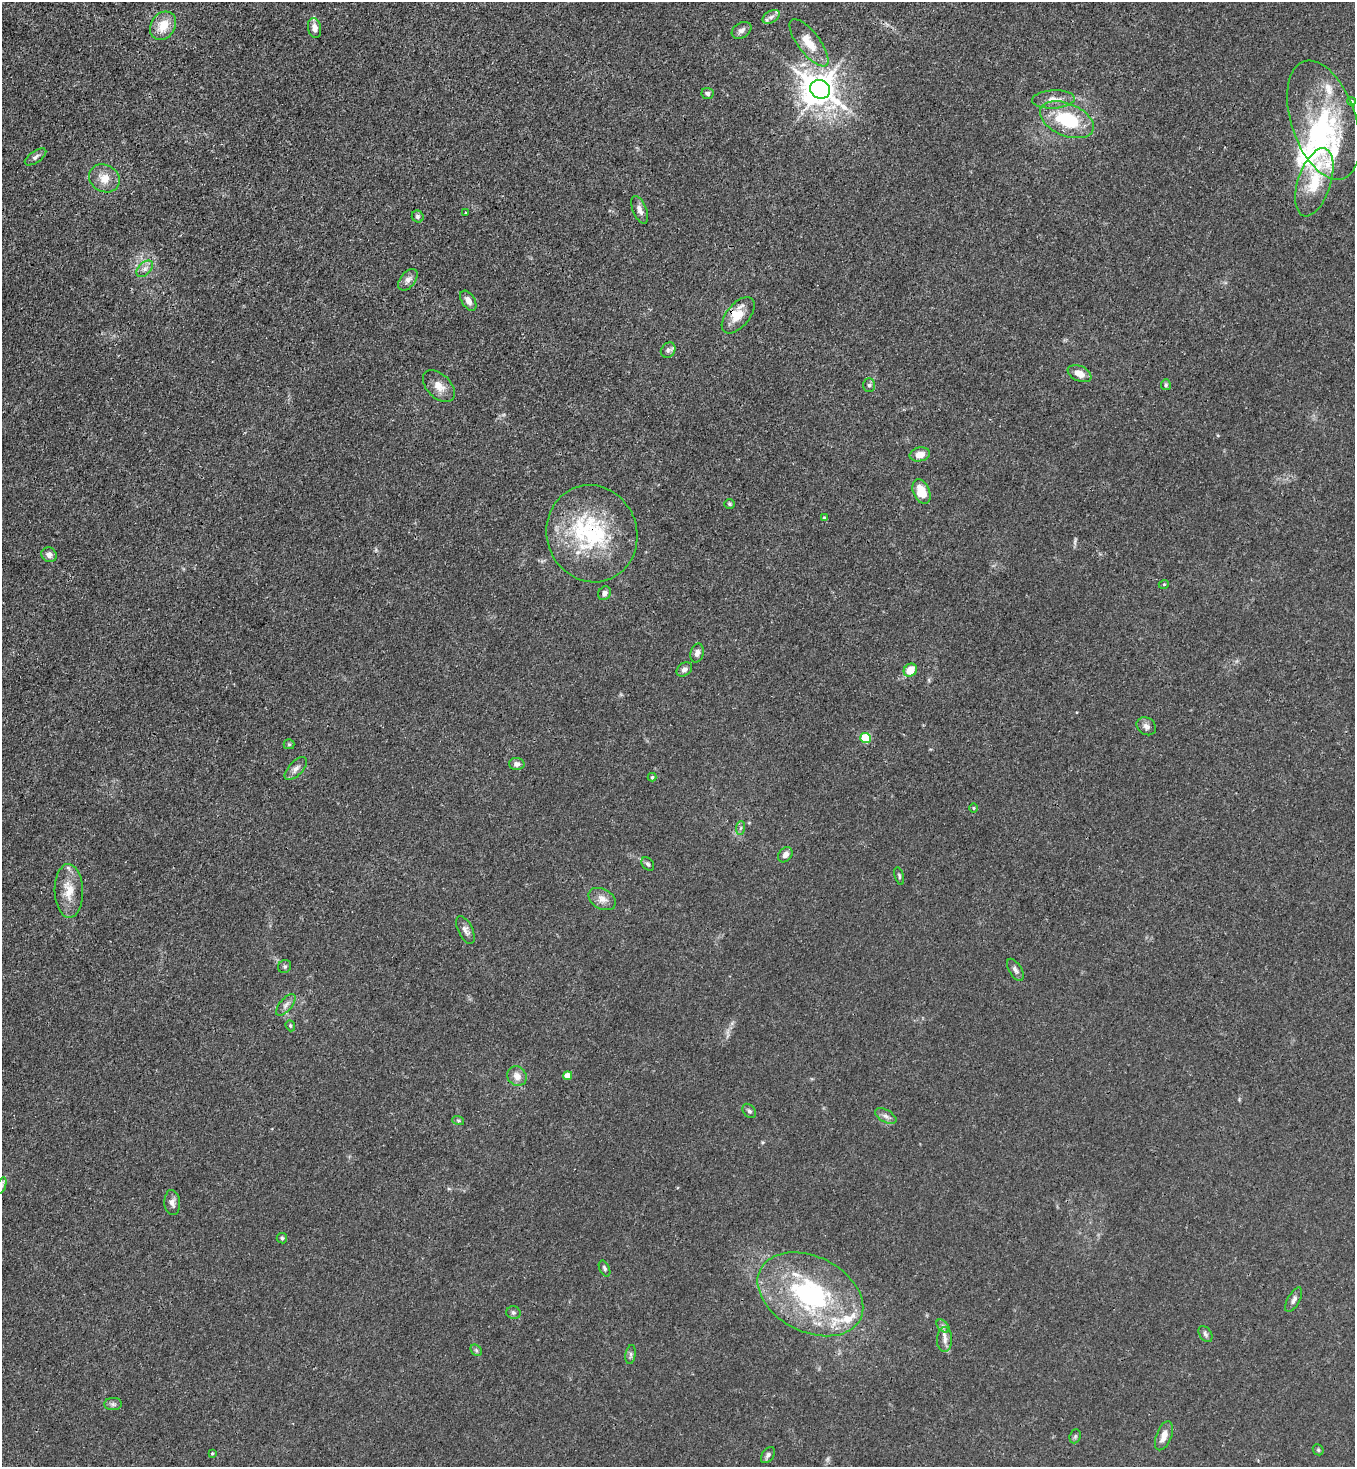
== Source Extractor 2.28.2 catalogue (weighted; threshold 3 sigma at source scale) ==
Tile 11 of 4 x 4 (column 3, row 3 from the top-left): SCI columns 3070-4422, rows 1525-2989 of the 6000 x 5978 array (HDU 1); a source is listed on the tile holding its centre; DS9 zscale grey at full resolution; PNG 1357 x 1469 px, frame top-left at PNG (2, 2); each listed source drawn as its Kron ellipse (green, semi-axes under 4 px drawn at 4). Shown black and unused: <1% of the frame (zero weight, under 3 of 4 exposures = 7% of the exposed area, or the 3 px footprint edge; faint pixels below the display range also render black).
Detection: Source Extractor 2.28.2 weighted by HDU 2 'WHT'; one run over the whole footprint, this tile lists its part. Background 0.02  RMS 0.0026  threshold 0.0118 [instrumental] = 3 sigma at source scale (4.5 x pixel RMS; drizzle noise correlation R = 1.50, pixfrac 1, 0.05/0.05 arcsec/px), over >= 5 px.
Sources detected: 88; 1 too faint to see at this stretch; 2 inside a brighter object's white glare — neither listed nor drawn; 7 inside a brighter listed object's ellipse — not listed separately; the other 78 listed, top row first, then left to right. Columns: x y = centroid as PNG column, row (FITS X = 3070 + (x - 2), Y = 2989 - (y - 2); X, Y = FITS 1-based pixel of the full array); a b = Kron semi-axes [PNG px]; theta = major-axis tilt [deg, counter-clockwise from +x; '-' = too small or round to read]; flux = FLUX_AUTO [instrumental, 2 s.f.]
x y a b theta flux
771 17 9 6 30 1
163 26 15 12 53 4.9
314 28 10 6 -81 1.8
741 30 10 7 32 1.2
809 43 28 11 -53 5.3
820 89 10 9 - 480
708 93 6 5 - 0.71
1053 99 21 9 3 2.9
1351 101 4 4 - 0.45
1067 120 28 16 -23 15
1323 120 62 32 -72 29
36 157 12 6 34 1
104 178 16 13 -29 3.6
1314 182 35 16 72 10
640 210 15 7 -67 1.4
466 213 3 2 - 0.24
418 216 6 5 - 0.65
145 269 10 6 45 1.1
408 280 12 7 52 1.3
468 301 11 6 -57 1.6
738 315 21 11 50 4.5
668 350 8 6 51 0.85
1079 374 12 7 -24 2.4
869 385 7 6 - 0.55
1166 385 5 5 - 0.46
439 386 19 12 -44 2.9
920 454 10 7 10 2.4
921 491 13 8 -67 5.3
730 504 5 4 - 0.36
824 518 4 3 - 0.32
592 534 49 45 -71 31
49 555 8 7 - 1.3
1164 584 5 3 - 0.22
604 593 7 6 - 0.95
697 653 9 6 76 1.3
684 669 8 6 36 1.1
910 670 7 6 - 4.6
1146 726 10 8 -36 1.1
865 738 5 5 - 15
289 744 5 5 - 0.31
517 764 8 6 -3 1.1
296 768 14 7 46 1.4
652 777 4 4 - 0.32
973 808 4 3 - 0.25
741 828 7 4 87 0.54
785 855 8 6 48 1.3
648 864 7 5 -51 0.57
899 876 9 4 -74 0.48
69 891 27 14 -88 5.3
602 899 15 10 -29 2.1
465 930 15 7 -64 1.4
285 966 7 6 - 0.55
1015 970 12 6 -59 1
286 1005 13 6 49 1.2
290 1026 6 4 -70 0.37
517 1076 10 9 - 2
568 1076 4 4 - 3.1
749 1111 8 5 -51 0.63
886 1116 12 6 -29 1.1
458 1120 6 3 -19 0.33
2 1185 9 4 71 0.54
172 1202 12 8 -86 1.4
282 1238 5 5 - 0.42
604 1268 8 5 -64 0.58
810 1294 56 37 -27 44
1294 1300 14 6 61 1.1
513 1313 7 6 - 0.57
943 1326 8 4 -46 0.65
1205 1334 9 5 -54 0.69
945 1339 12 7 89 1.6
476 1350 6 5 - 0.45
631 1355 9 5 81 0.58
113 1404 9 6 -1 0.74
1075 1436 7 5 70 0.47
1164 1436 15 7 68 2.5
1318 1450 6 5 - 0.38
212 1453 3 2 - 0.27
768 1455 9 5 53 0.75
Overlapping masked pixels (flux is a lower limit): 3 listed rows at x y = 820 89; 738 315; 592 534
Isophote crosses this tile's border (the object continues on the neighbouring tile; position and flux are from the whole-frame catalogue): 1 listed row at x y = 2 1185